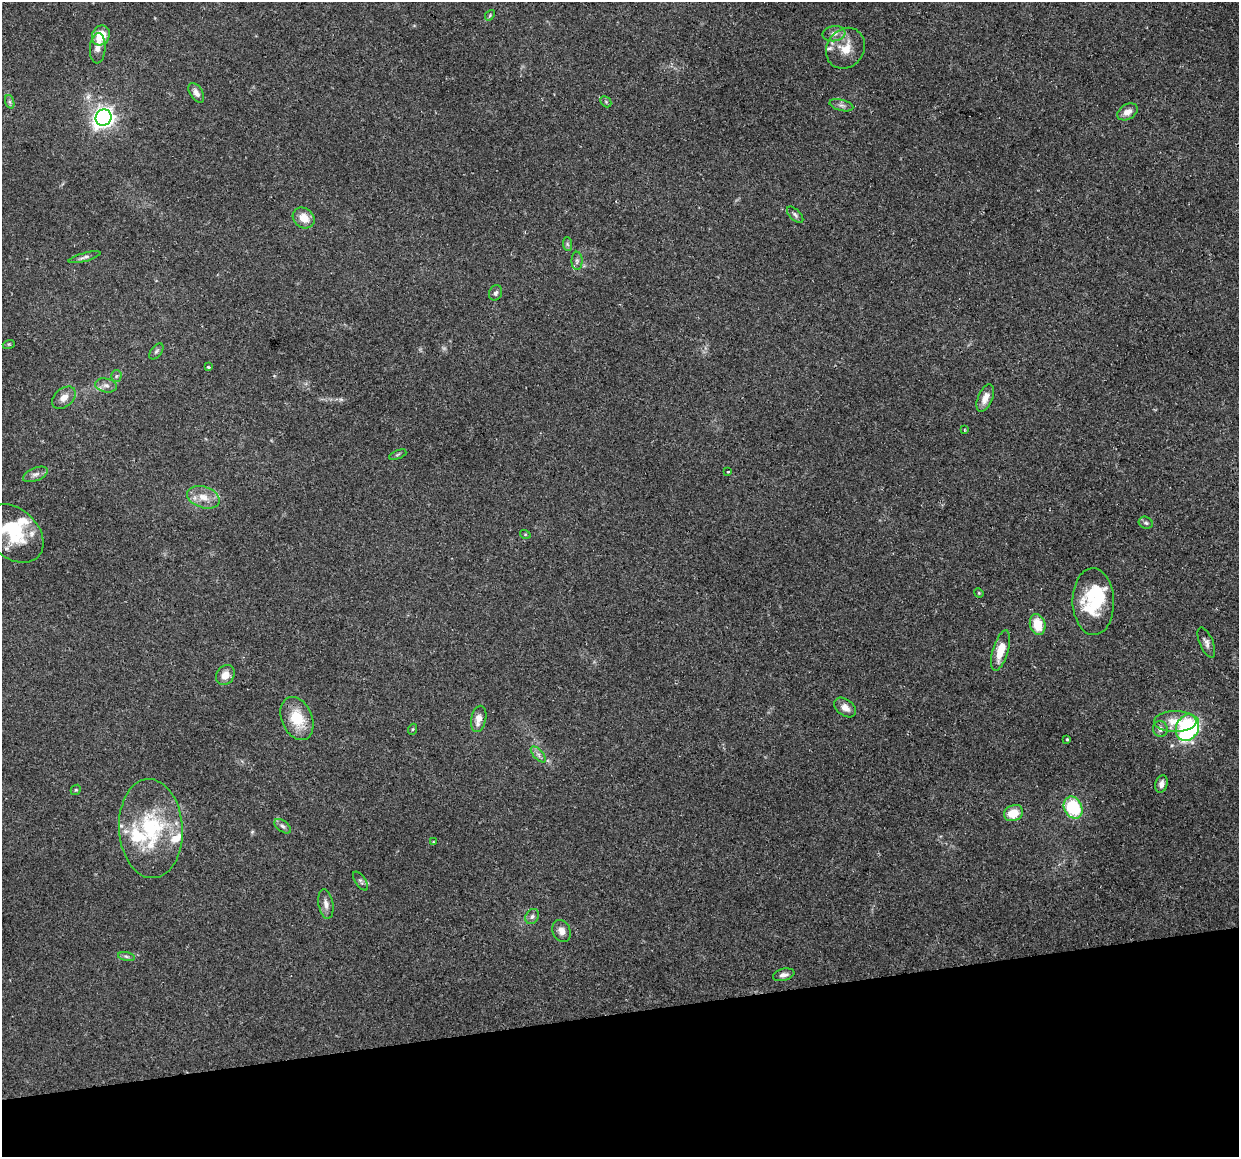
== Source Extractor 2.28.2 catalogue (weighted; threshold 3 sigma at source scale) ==
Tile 14 of 4 x 4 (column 2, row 4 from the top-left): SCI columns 1239-2475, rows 82-1236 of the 4950 x 4733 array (HDU 1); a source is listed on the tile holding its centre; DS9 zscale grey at full resolution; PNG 1241 x 1159 px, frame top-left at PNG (2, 2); each listed source drawn as its Kron ellipse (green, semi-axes under 4 px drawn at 4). Shown black and unused: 12% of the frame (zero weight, under 2 of 3 exposures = <1% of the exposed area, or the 3 px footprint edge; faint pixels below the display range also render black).
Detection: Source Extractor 2.28.2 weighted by HDU 2 'WHT'; one run over the whole footprint, this tile lists its part. Background 0.15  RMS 0.0064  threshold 0.0286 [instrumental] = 3 sigma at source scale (4.5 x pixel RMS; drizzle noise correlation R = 1.50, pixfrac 1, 0.0396/0.0396 arcsec/px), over >= 5 px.
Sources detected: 69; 1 inside a brighter object's white glare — neither listed nor drawn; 8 inside a brighter listed object's ellipse — not listed separately; the other 60 listed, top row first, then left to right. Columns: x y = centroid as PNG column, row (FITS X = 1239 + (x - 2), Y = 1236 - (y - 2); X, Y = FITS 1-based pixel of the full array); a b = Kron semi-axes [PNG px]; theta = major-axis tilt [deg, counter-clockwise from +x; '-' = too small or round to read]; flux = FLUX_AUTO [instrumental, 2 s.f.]
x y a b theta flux
490 15 6 4 49 0.79
834 34 11 7 7 3.4
101 35 10 8 61 15
98 48 15 8 85 4.6
845 48 21 18 54 12
196 93 11 6 -57 3.2
10 102 7 4 -71 1.3
606 102 6 4 -46 0.93
841 105 12 5 -14 2.3
1127 112 11 7 30 4.8
103 117 8 7 - 330
795 215 10 5 -44 1.6
304 218 12 9 -37 8.2
567 244 7 4 -88 1.2
84 257 16 4 16 2
577 261 9 5 -89 1.8
496 293 8 6 68 1.7
9 344 6 4 17 0.72
156 351 9 5 52 1.4
208 367 3 3 - 0.88
116 376 5 5 - 0.97
106 385 11 6 -12 2.9
64 398 13 9 40 4.9
985 398 14 7 67 5.2
964 430 3 2 - 0.67
398 455 9 3 21 0.94
728 472 3 3 - 1.2
35 474 13 6 22 3
203 497 17 10 -18 8.2
1146 523 7 6 - 1.5
14 533 34 24 -43 30
525 534 5 3 - 0.59
979 593 5 4 - 0.6
1093 602 33 20 -88 29
1038 624 10 7 -76 14
1206 642 16 6 -67 2.9
1001 650 21 7 73 13
225 675 10 8 55 5.6
845 708 12 8 -36 4.2
297 718 22 15 -67 19
479 719 13 7 77 6.1
1175 722 21 10 0 10
1187 728 14 11 64 97
413 729 5 3 - 0.62
1160 729 8 7 - 2.7
1067 739 3 3 - 0.72
538 754 10 4 -48 2.1
1161 784 9 6 73 2.8
76 790 5 4 - 0.86
1073 808 11 9 -64 38
1013 813 10 7 23 12
283 826 9 5 -37 1.8
151 829 50 31 -86 59
433 842 3 3 - 0.5
361 881 11 5 -55 1.5
326 904 15 7 -80 3.7
532 917 8 6 57 1.8
561 931 11 9 -66 4.3
126 957 8 4 -10 1.5
784 975 11 6 14 2.8